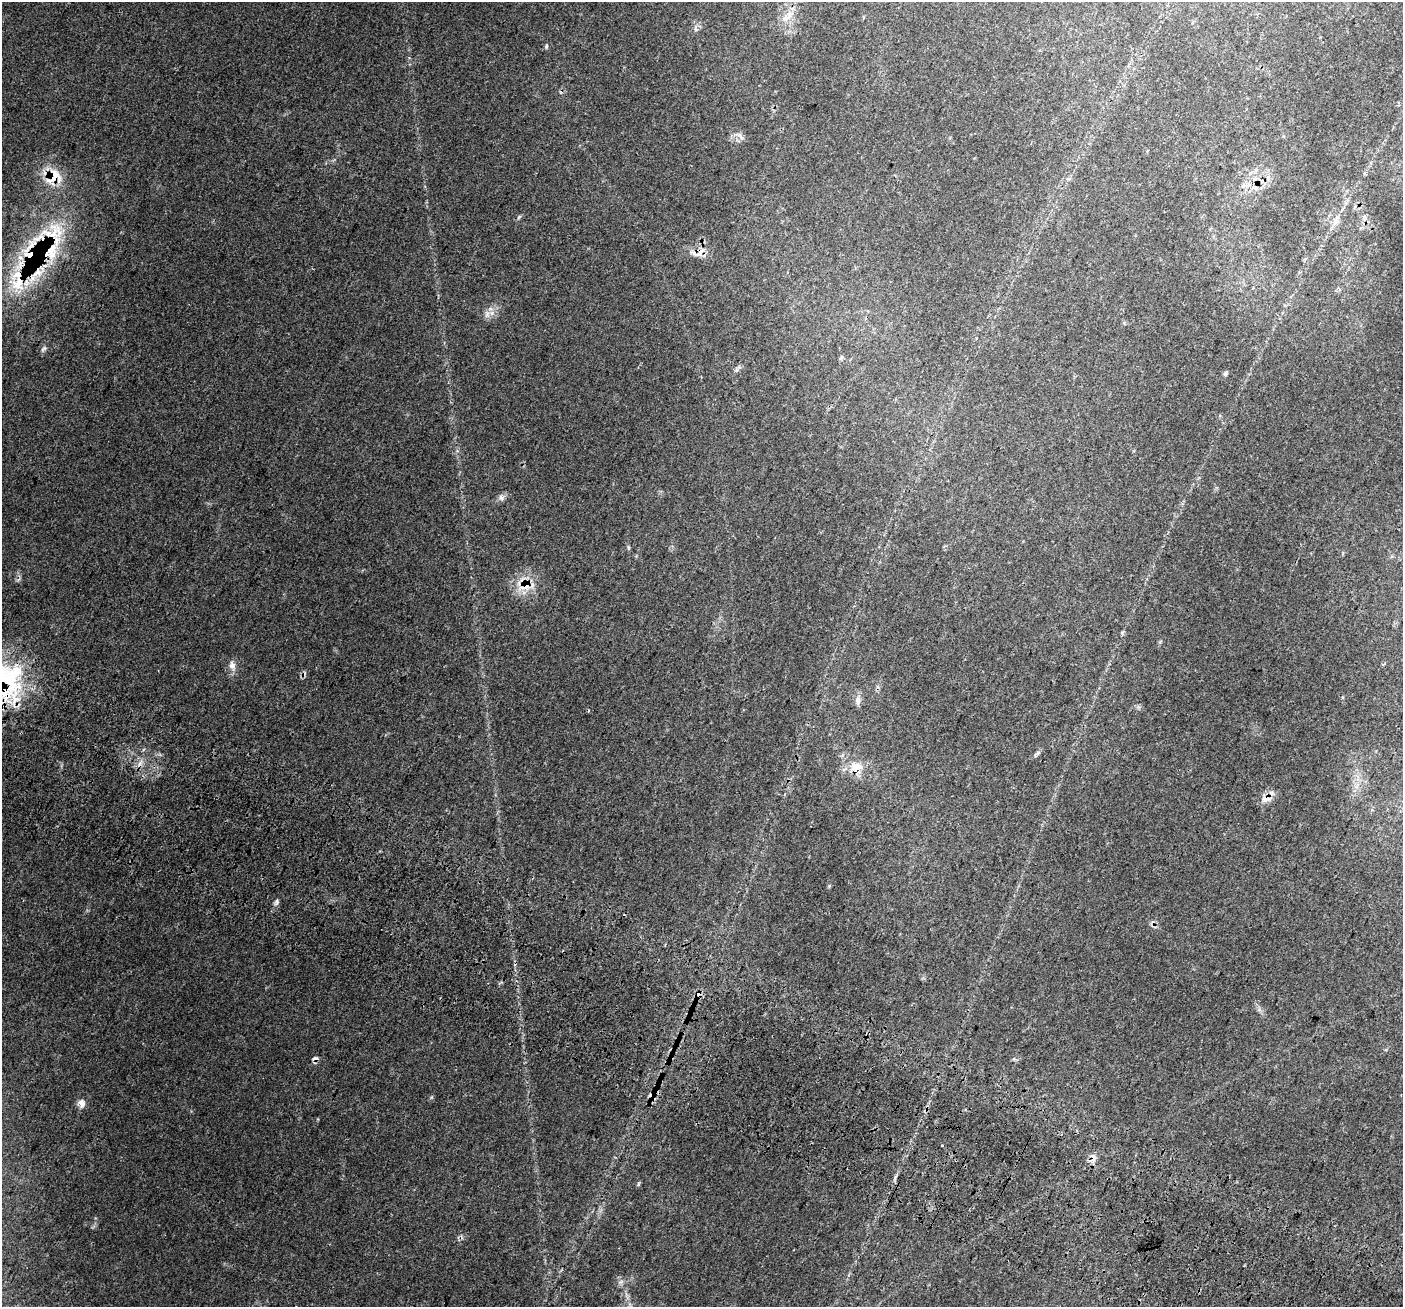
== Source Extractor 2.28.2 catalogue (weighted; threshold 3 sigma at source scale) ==
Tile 6 of 4 x 4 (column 2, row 2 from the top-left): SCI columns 1535-2935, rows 3020-4324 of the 5862 x 5975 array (HDU 1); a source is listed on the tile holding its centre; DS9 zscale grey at full resolution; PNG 1405 x 1309 px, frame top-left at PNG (2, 2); no overlay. Shown black and unused: <1% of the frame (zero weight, under 3 of 4 exposures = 9% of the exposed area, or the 3 px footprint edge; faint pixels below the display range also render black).
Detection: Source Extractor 2.28.2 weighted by HDU 2 'WHT'; one run over the whole footprint, this tile lists its part. Background 0.0437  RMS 0.0039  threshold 0.0176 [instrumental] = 3 sigma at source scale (4.5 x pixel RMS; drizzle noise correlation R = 1.50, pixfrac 1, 0.0396/0.0396 arcsec/px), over >= 5 px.
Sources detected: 45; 4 cosmic-ray / hot-pixel residue — not listed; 8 inside a brighter listed object's ellipse — not listed separately; the other 33 listed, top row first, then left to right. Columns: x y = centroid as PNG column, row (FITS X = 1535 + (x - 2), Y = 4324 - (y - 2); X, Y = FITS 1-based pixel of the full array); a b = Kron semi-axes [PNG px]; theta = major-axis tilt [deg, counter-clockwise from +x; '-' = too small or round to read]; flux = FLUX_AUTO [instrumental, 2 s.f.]
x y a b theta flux
785 18 10 10 - 3
546 46 5 5 - 0.53
740 136 13 3 -56 0.84
1250 173 7 4 45 0.79
54 177 22 19 49 10
1243 186 7 4 54 0.85
519 217 7 4 45 0.56
1336 220 16 8 64 2.7
39 238 92 21 31 27
701 252 20 7 44 2.7
37 273 21 11 26 8.5
18 283 26 21 -87 16
487 314 12 5 78 1.6
44 349 9 5 40 0.86
841 357 7 4 63 0.65
1225 373 5 5 - 0.89
501 498 8 6 -73 1.1
628 547 6 4 -71 0.49
525 585 19 12 41 7.3
232 665 13 8 -74 2.3
16 672 16 13 32 8.9
858 701 12 7 87 1.9
1035 756 6 4 73 0.52
856 768 12 10 33 6.5
1266 799 16 9 7 3.1
277 901 8 6 -90 0.92
699 994 8 6 45 2.3
316 1058 9 5 -6 1.2
652 1096 14 8 -47 2.2
82 1103 11 8 -71 2.4
942 1145 3 3 - 1
1093 1158 14 8 82 2.3
638 1184 6 3 72 0.5
Overlapping masked pixels (flux is a lower limit): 12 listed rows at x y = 54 177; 39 238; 701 252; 37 273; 18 283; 525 585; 856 768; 1266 799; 699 994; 316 1058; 652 1096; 1093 1158
Unlisted compact peaks at least as high as the median listed source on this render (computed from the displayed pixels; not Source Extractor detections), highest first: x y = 431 1097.